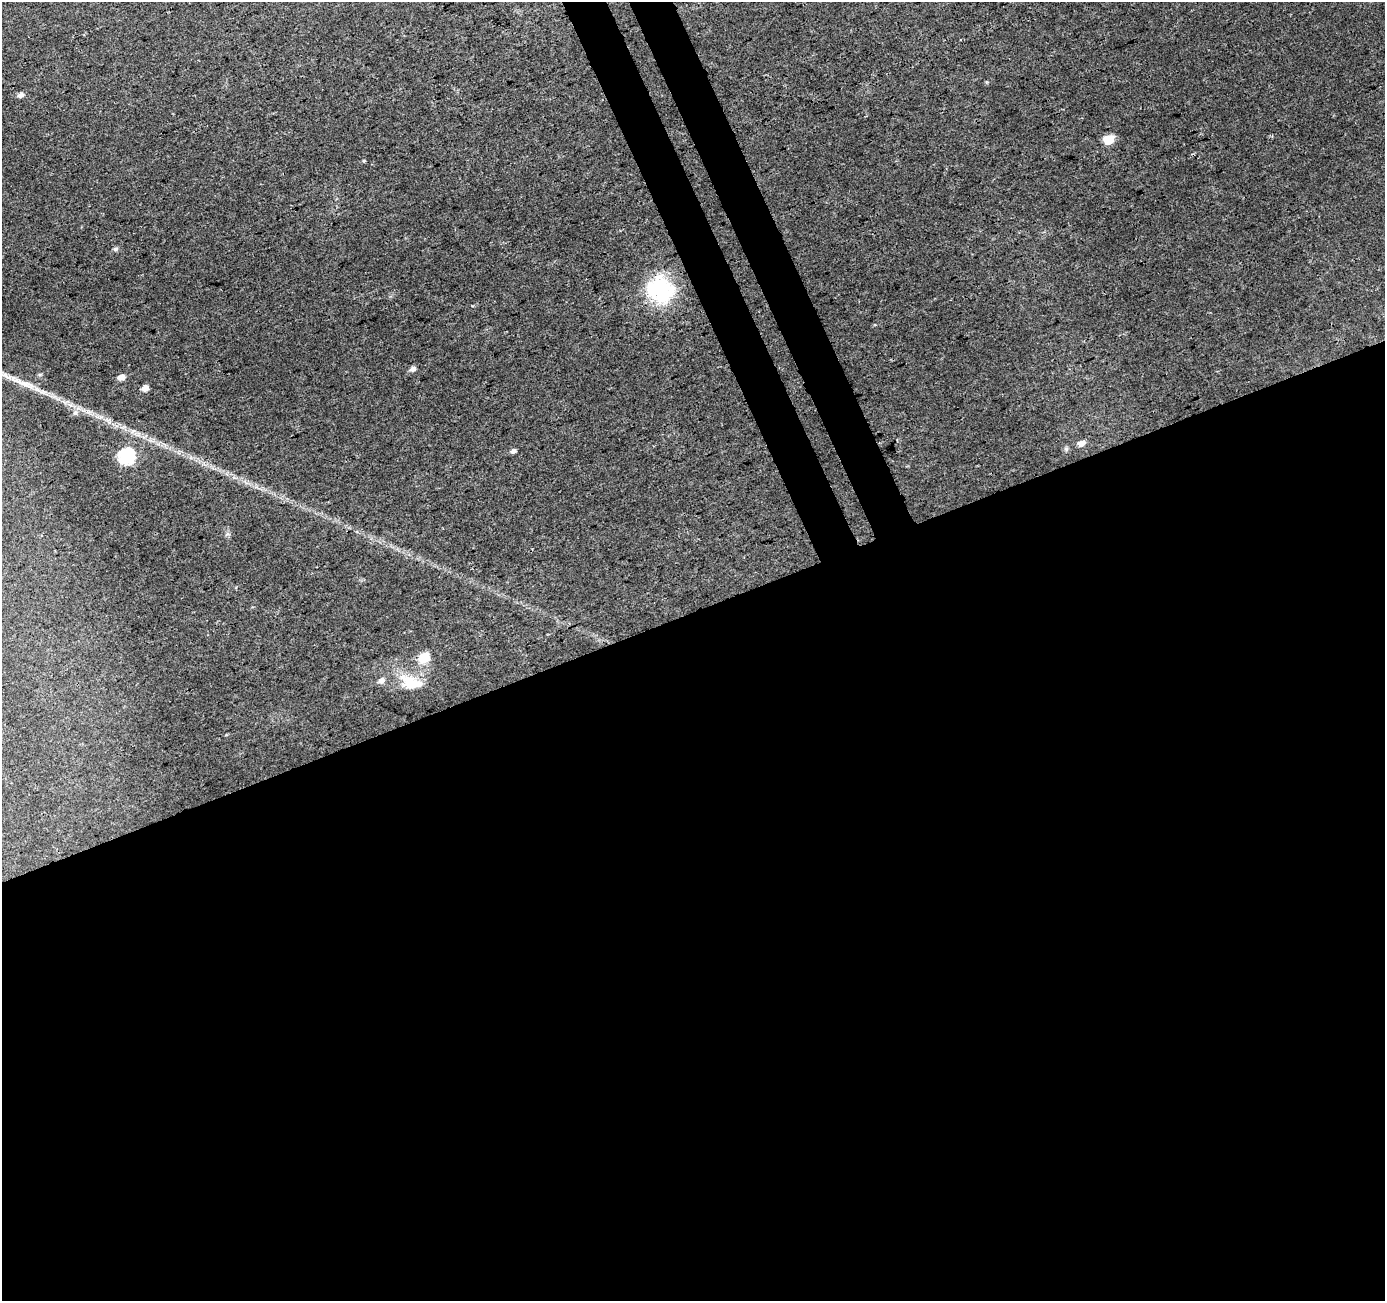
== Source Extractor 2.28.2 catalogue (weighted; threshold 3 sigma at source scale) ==
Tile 15 of 4 x 4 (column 3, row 4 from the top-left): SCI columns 2821-4203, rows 107-1405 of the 5646 x 5464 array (HDU 1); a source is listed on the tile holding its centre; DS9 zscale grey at full resolution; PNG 1387 x 1303 px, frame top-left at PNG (2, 2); no overlay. Shown black and unused: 56% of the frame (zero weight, under 3 of 4 exposures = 5% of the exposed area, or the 3 px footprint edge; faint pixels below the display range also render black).
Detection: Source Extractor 2.28.2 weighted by HDU 2 'WHT'; one run over the whole footprint, this tile lists its part. Background 0.0235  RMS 0.0037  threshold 0.0166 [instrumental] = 3 sigma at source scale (4.5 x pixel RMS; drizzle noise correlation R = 1.50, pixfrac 1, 0.0396/0.0396 arcsec/px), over >= 5 px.
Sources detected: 18; all 18 listed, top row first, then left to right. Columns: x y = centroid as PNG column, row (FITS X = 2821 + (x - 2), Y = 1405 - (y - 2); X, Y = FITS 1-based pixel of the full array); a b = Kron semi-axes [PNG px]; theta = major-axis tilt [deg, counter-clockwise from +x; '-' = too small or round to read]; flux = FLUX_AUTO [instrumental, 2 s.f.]
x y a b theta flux
21 95 7 5 25 1.5
1108 139 6 6 - 18
364 161 4 3 - 0.39
115 249 7 5 1 0.83
660 289 36 33 -42 26
413 369 7 5 26 1.6
40 374 6 4 18 0.49
121 378 6 5 - 2.9
25 384 39 8 -21 7.6
145 388 5 5 - 3.4
75 413 7 6 - 1.3
1081 443 7 5 20 2.5
1066 449 6 6 - 0.73
513 451 6 5 - 1.3
126 456 7 7 - 74
424 657 6 6 - 20
382 681 8 7 - 1.6
412 684 36 19 -30 12
Unlisted compact peaks at least as high as the median listed source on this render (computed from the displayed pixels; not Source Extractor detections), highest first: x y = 227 534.